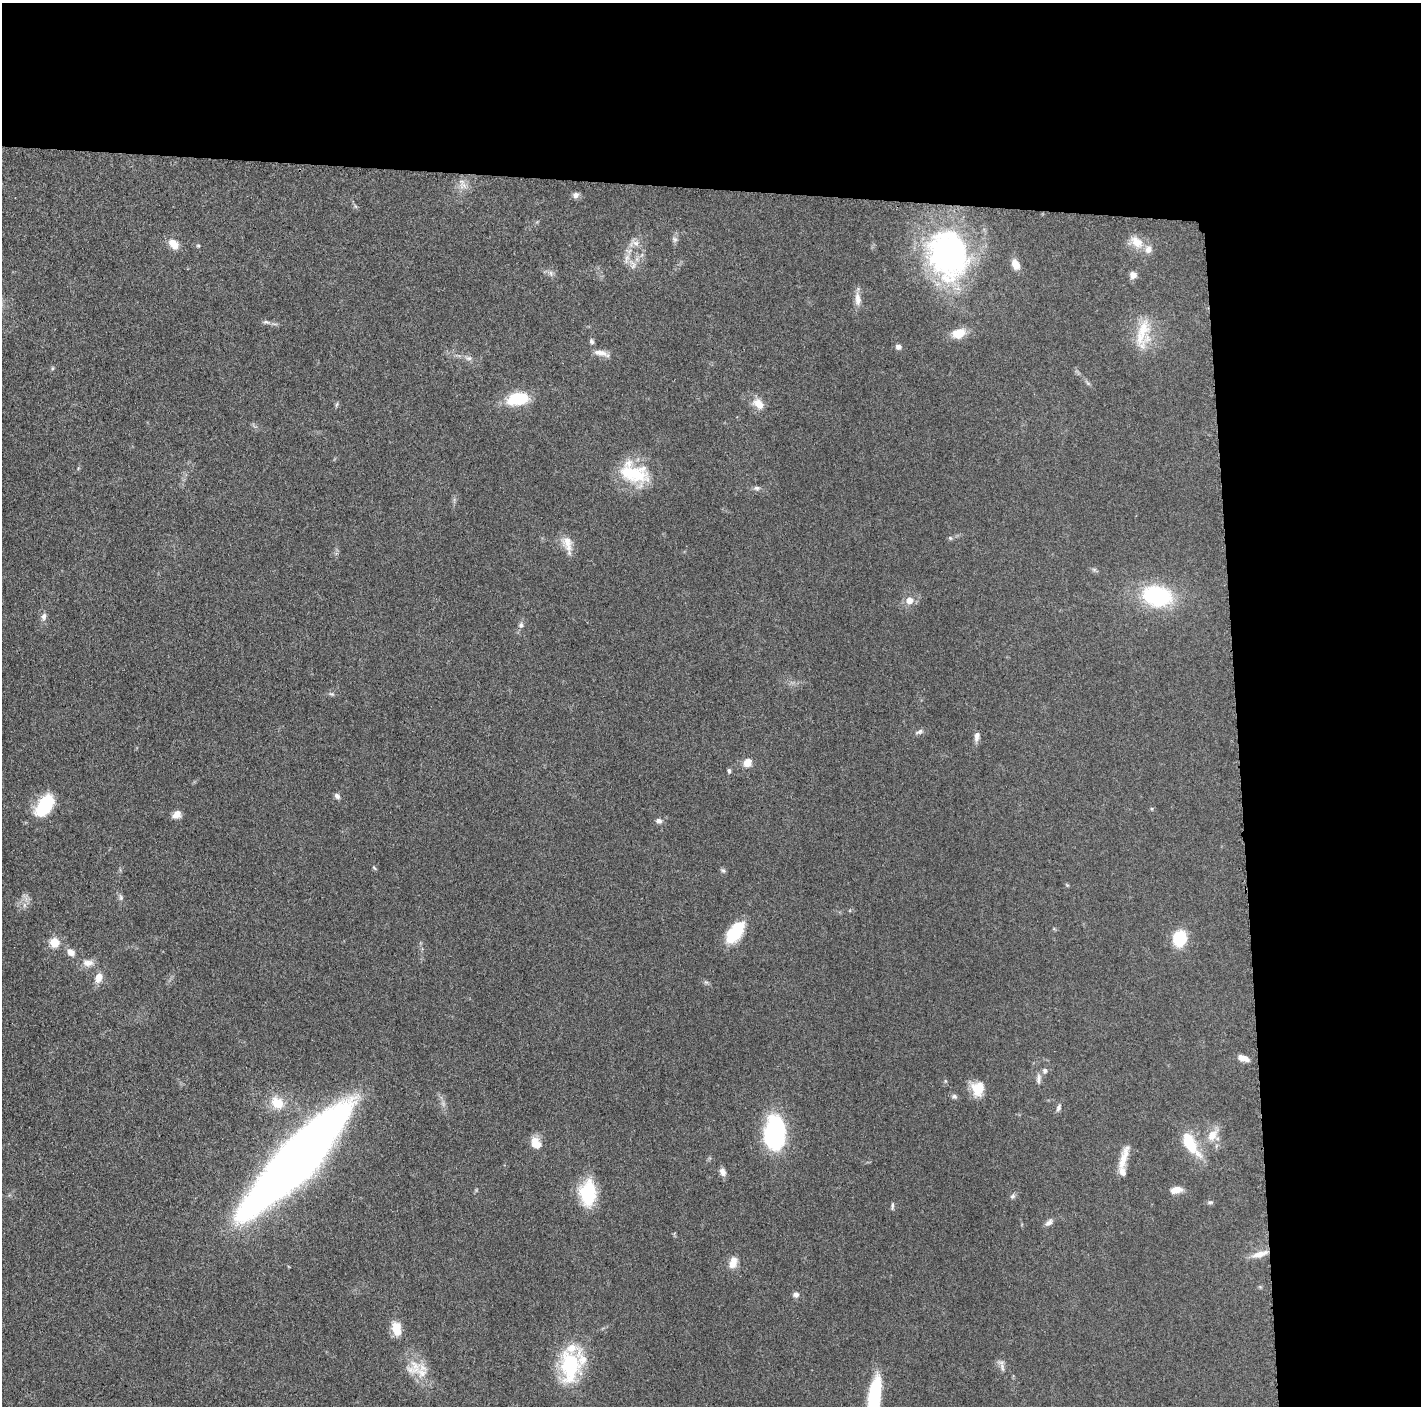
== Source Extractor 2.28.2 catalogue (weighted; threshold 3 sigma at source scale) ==
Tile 3 of 3 x 3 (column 3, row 1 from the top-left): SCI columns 2845-4263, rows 2828-4231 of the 4265 x 4250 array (HDU 1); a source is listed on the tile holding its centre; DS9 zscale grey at full resolution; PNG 1423 x 1408 px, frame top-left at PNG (2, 3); no overlay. Shown black and unused: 24% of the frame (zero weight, under 3 of 5 exposures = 1% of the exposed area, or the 3 px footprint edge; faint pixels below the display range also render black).
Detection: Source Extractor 2.28.2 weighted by HDU 2 'WHT'; one run over the whole footprint, this tile lists its part. Background 0.0485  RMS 0.0053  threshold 0.0237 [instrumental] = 3 sigma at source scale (4.5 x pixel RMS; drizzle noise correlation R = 1.50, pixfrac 1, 0.05/0.05 arcsec/px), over >= 5 px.
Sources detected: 87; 6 inside a brighter listed object's ellipse — not listed separately; the other 81 listed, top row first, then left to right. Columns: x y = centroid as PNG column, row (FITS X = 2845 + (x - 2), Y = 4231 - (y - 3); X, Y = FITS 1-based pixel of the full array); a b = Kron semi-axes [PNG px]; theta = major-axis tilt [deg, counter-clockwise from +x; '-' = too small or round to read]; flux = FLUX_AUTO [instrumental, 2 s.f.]
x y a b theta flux
463 185 13 11 5 4.1
576 195 8 7 - 2
675 239 9 7 -52 1.6
1137 242 22 13 -40 8
635 243 13 7 -33 2.9
173 244 12 8 -51 6.5
948 254 42 32 -74 160
627 258 14 6 70 3
1015 264 13 8 -64 5.4
633 265 12 6 -88 2.8
551 273 8 6 -70 1.6
1133 275 7 7 - 3.5
858 299 20 8 -87 4.3
266 322 10 5 -10 1.4
959 333 17 11 17 8
1142 333 48 16 79 17
592 341 7 5 -59 1.1
898 347 6 6 - 2
601 353 23 7 -14 4.3
469 358 10 6 9 1.8
52 368 6 3 -73 0.64
1088 383 8 4 -37 0.97
518 399 19 10 10 27
337 404 8 3 71 0.76
758 404 16 11 -42 6
634 473 41 23 -16 27
757 488 10 5 -1 1.6
950 538 6 5 - 0.89
567 544 25 11 -77 6.5
1094 570 7 4 -1 0.99
1157 596 25 17 -12 63
909 600 8 7 - 5
44 616 10 7 73 2.1
521 625 8 6 80 1.6
332 694 9 3 -5 0.91
919 732 13 6 21 1.7
977 736 13 6 79 2.6
747 763 10 8 45 5.1
729 771 5 4 - 1.2
337 796 9 6 -49 1.6
44 805 24 14 57 27
176 814 10 8 29 3.7
659 821 9 7 -15 1.9
723 870 8 5 -47 1
1067 885 6 4 -43 0.57
121 897 8 6 -89 1.3
24 905 7 4 -72 1.2
735 932 28 14 53 19
1180 938 11 9 77 29
54 942 5 5 - 24
71 952 9 7 -46 3.9
88 963 16 10 -4 4.2
99 978 12 8 69 5
1243 1058 12 6 -19 4.5
1045 1070 7 7 - 1.8
1038 1079 16 6 86 2.2
977 1089 18 15 -86 9.8
954 1096 8 6 -9 1.4
277 1103 19 15 -31 11
1058 1108 11 6 67 1.6
774 1133 32 18 87 75
1213 1135 19 17 53 9.1
536 1143 14 11 -65 6.9
1190 1143 33 13 -58 20
1124 1157 33 8 73 7.6
298 1159 121 28 47 550
723 1172 11 8 -65 2.6
1176 1190 11 7 11 6.2
588 1193 28 18 89 25
1013 1196 8 6 32 1.3
1210 1202 8 5 8 1.1
892 1206 10 4 88 1
1049 1223 11 6 41 2.2
1259 1254 23 7 17 6.1
733 1263 14 9 67 5.7
796 1295 7 7 - 2.1
396 1329 14 9 -78 9.8
570 1366 33 20 86 48
1002 1367 15 5 -75 2.1
414 1368 24 19 40 11
874 1400 54 13 82 45
Isophote crosses this tile's border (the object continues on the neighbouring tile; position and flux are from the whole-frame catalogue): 1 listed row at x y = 874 1400